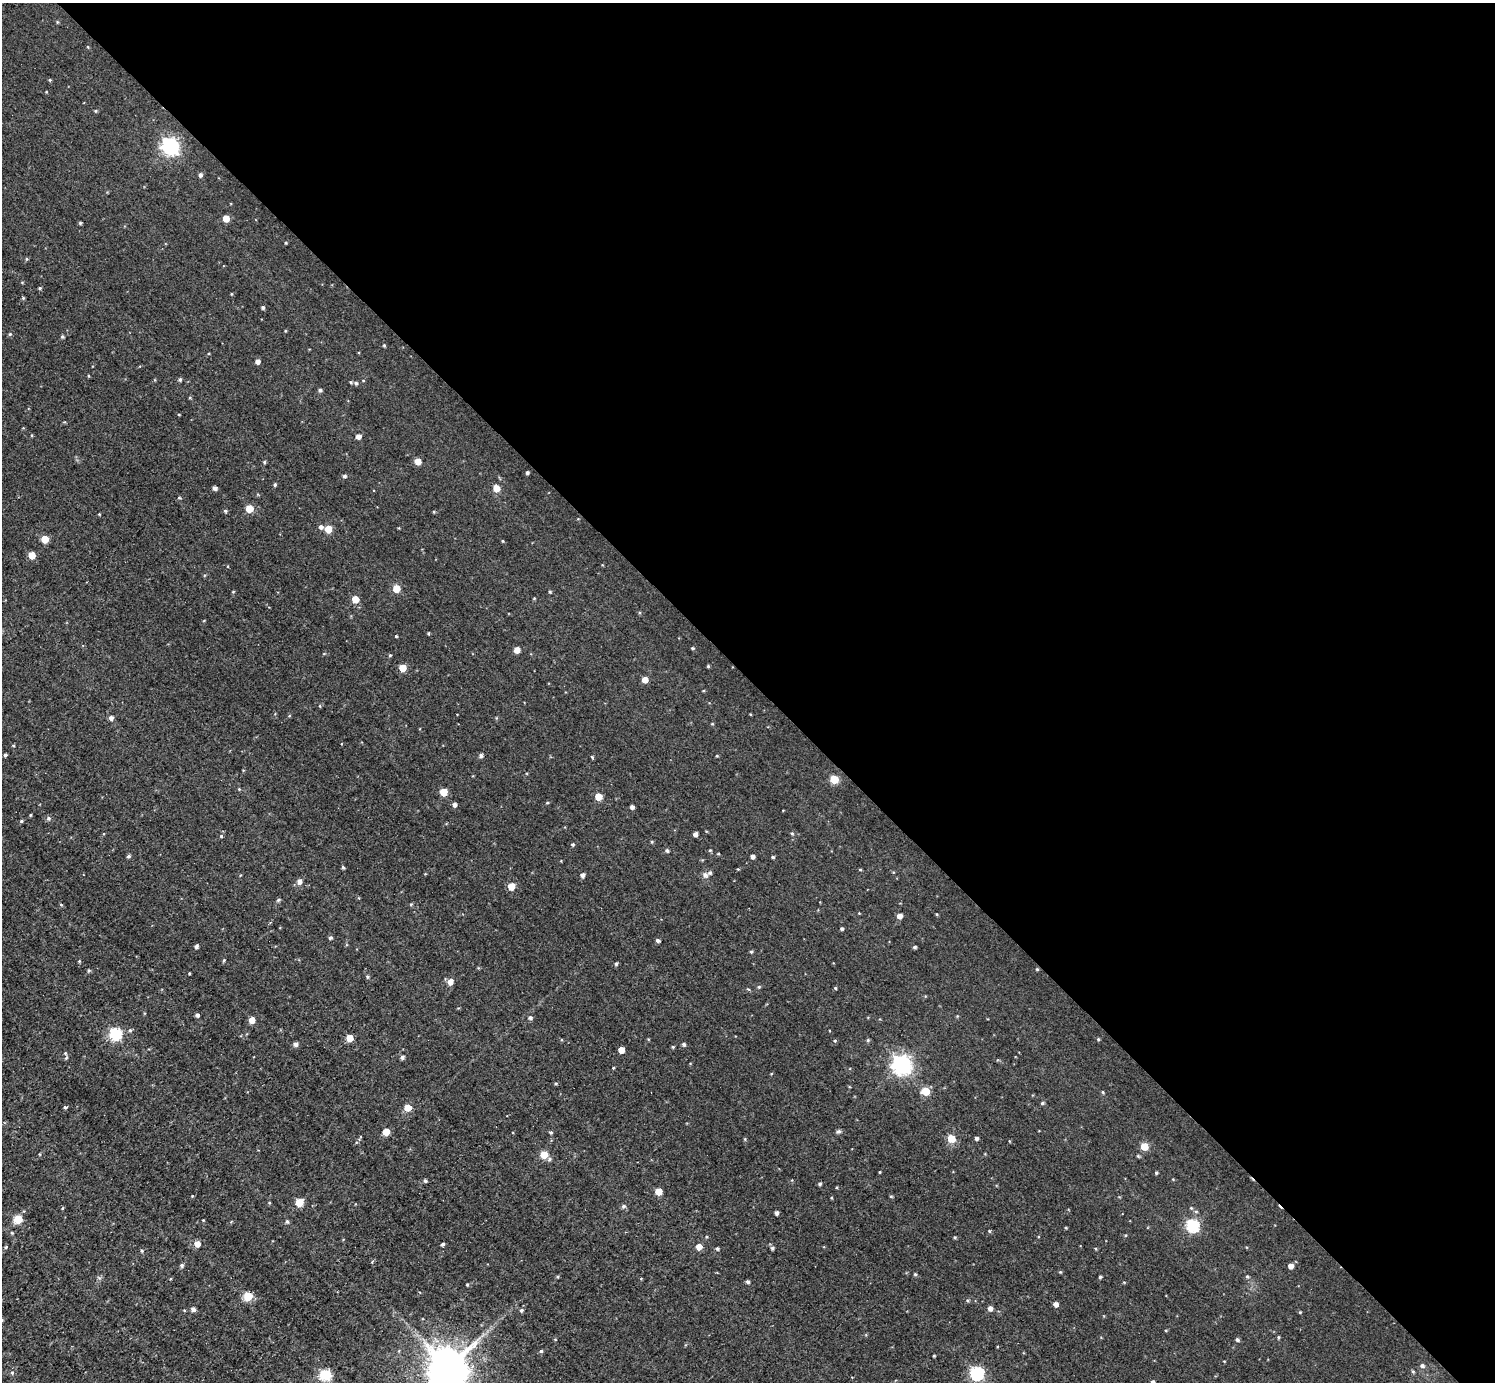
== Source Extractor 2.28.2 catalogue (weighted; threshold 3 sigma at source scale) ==
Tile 8 of 4 x 4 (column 4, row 2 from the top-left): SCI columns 4486-5978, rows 2920-4299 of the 5983 x 5981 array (HDU 1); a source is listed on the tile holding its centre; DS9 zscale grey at full resolution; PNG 1497 x 1384 px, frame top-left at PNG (2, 3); no overlay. Shown black and unused: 49% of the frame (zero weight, under 3 of 4 exposures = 1% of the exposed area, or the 3 px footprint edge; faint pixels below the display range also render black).
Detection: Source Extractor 2.28.2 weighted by HDU 2 'WHT'; one run over the whole footprint, this tile lists its part. Background 0.0567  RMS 0.062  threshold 0.28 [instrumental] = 3 sigma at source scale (4.5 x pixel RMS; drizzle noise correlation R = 1.50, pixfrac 1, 0.05/0.05 arcsec/px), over >= 5 px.
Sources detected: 183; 1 inside a brighter listed object's ellipse — not listed separately; the other 182 listed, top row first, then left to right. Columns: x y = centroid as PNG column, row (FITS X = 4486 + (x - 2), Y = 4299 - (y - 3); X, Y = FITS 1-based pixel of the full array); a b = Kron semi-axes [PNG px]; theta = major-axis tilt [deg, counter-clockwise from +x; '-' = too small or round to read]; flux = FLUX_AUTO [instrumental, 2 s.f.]
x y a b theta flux
57 22 5 3 - 5.4
88 47 4 3 - 4.7
50 80 4 4 - 6
96 111 4 4 - 6.7
170 146 7 6 - 1900
200 175 5 4 - 15
226 218 5 5 - 82
80 223 4 4 - 7.6
26 259 5 3 - 6.2
40 288 4 3 - 7.9
232 294 4 3 - 4.2
23 298 4 4 - 7.1
263 307 4 4 - 10
285 331 4 3 - 4.4
10 334 4 3 - 6
62 337 4 4 - 8
384 345 4 3 - 6
257 361 5 4 - 26
88 376 4 3 - 4.8
180 379 5 4 - 9.6
351 382 4 3 - 6.8
356 383 5 5 - 10
320 390 4 4 - 11
179 415 4 2 - 4
358 436 4 4 - 33
264 462 4 4 - 6.8
418 462 5 4 - 68
527 473 3 3 - 11
344 476 5 4 - 11
275 485 4 3 - 8.2
215 488 4 4 - 18
496 488 5 5 - 85
249 509 5 5 - 110
225 511 5 4 - 8.4
99 514 3 3 - 4
321 527 5 5 - 18
328 529 5 5 - 100
45 539 5 5 - 110
503 541 4 3 - 4.3
32 555 5 5 - 95
396 589 5 5 - 110
233 592 5 3 - 4.5
550 592 4 3 - 6.7
355 599 5 5 - 110
428 633 3 3 - 6.4
396 636 3 3 - 4.9
692 648 4 3 - 7.8
517 650 5 5 - 61
708 666 3 3 - 5.9
402 668 5 5 - 100
645 680 5 4 - 59
111 718 4 4 - 24
13 746 4 3 - 5.7
5 755 3 3 - 11
481 755 5 4 - 15
592 757 5 3 - 6
834 779 5 5 - 190
239 789 4 3 - 4.9
443 792 5 5 - 130
598 797 5 5 - 94
454 805 5 4 - 17
632 807 4 4 - 17
30 815 4 3 - 4.9
49 818 6 6 - 13
21 821 5 4 - 7.8
792 833 4 4 - 6.9
695 834 4 4 - 23
221 836 4 4 - 6.9
572 844 4 4 - 7.9
710 850 4 4 - 5.5
667 851 4 4 - 11
129 856 5 4 - 10
752 856 4 3 - 20
773 857 4 3 - 8.1
343 867 4 3 - 8.2
860 870 5 3 - 5.2
582 875 4 4 - 21
705 875 8 6 -45 16
299 882 6 5 - 25
511 887 5 5 - 100
278 900 6 4 28 8.9
61 904 4 3 - 5.8
411 904 4 4 - 6.5
900 916 5 4 - 35
842 929 4 4 - 8.7
330 938 4 4 - 11
658 940 4 4 - 13
196 946 4 4 - 15
915 947 4 3 - 9.6
751 951 4 4 - 7
224 960 4 3 - 7.4
79 961 4 4 - 5.2
616 964 4 4 - 8.7
1037 969 4 4 - 6
89 970 5 4 - 6.6
189 973 4 2 - 4.4
367 977 5 5 - 8.8
450 982 5 5 - 51
759 987 5 4 - 6.4
835 988 4 4 - 5.7
197 1015 4 4 - 11
530 1018 5 4 - 13
252 1020 5 4 - 66
130 1030 5 4 - 9
116 1034 6 6 - 630
350 1038 5 5 - 100
1098 1039 5 3 - 6.1
868 1040 5 4 - 7
295 1044 5 5 - 17
684 1044 5 4 - 11
673 1047 4 4 - 6.1
621 1050 5 4 - 65
65 1053 5 4 - 7.9
402 1057 5 4 - 14
902 1065 7 7 - 2600
613 1068 3 3 - 5.2
556 1084 4 4 - 6.5
925 1091 5 5 - 160
1103 1092 5 3 - 5.6
1042 1103 5 4 - 8
65 1107 4 3 - 10
408 1108 5 5 - 100
839 1131 7 5 0 11
386 1132 5 5 - 94
551 1132 4 4 - 8.7
976 1138 4 4 - 12
951 1139 5 5 - 130
1144 1146 5 5 - 130
544 1155 5 5 - 120
1138 1156 6 3 -45 6.7
549 1159 6 5 - 11
880 1172 4 3 - 4.2
1156 1173 4 3 - 6.7
425 1181 4 4 - 9.5
820 1184 4 4 - 9.6
659 1192 5 5 - 84
299 1202 5 5 - 130
624 1206 5 5 - 14
62 1208 5 3 - 5.1
1191 1208 4 4 - 5.5
777 1213 4 3 - 17
18 1219 5 5 - 180
203 1220 3 2 - 4.6
287 1221 5 4 - 10
1192 1226 6 6 - 680
989 1231 4 4 - 6.6
12 1233 4 3 - 5.5
955 1237 4 3 - 6.8
197 1244 5 5 - 49
443 1244 4 3 - 10
6 1247 4 4 - 7.2
699 1247 5 5 - 54
772 1248 5 5 - 9.9
717 1249 4 4 - 10
142 1251 5 4 - 8.1
372 1262 3 3 - 5.2
182 1265 5 4 - 13
1291 1266 5 4 - 35
1060 1272 4 3 - 5.4
915 1274 5 4 - 7.2
1247 1276 5 4 - 7.3
1100 1277 3 3 - 7.8
748 1282 4 4 - 12
467 1285 4 3 - 5.7
248 1296 5 5 - 220
1056 1304 4 4 - 28
990 1308 5 5 - 28
193 1309 4 4 - 26
521 1310 5 5 - 12
1300 1312 4 4 - 4.7
1166 1330 4 3 - 4.9
1278 1337 5 3 - 5.9
1237 1340 4 4 - 12
541 1351 4 4 - 8.3
934 1356 3 3 - 5.3
1422 1366 6 5 - 13
447 1368 11 11 - 23000
1413 1371 5 4 - 7.4
12 1372 5 4 - 10
977 1373 6 6 - 840
325 1375 6 5 - 510
1153 1382 4 3 - 12
Isophote crosses this tile's border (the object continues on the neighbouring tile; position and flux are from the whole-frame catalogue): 2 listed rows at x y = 447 1368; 1153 1382